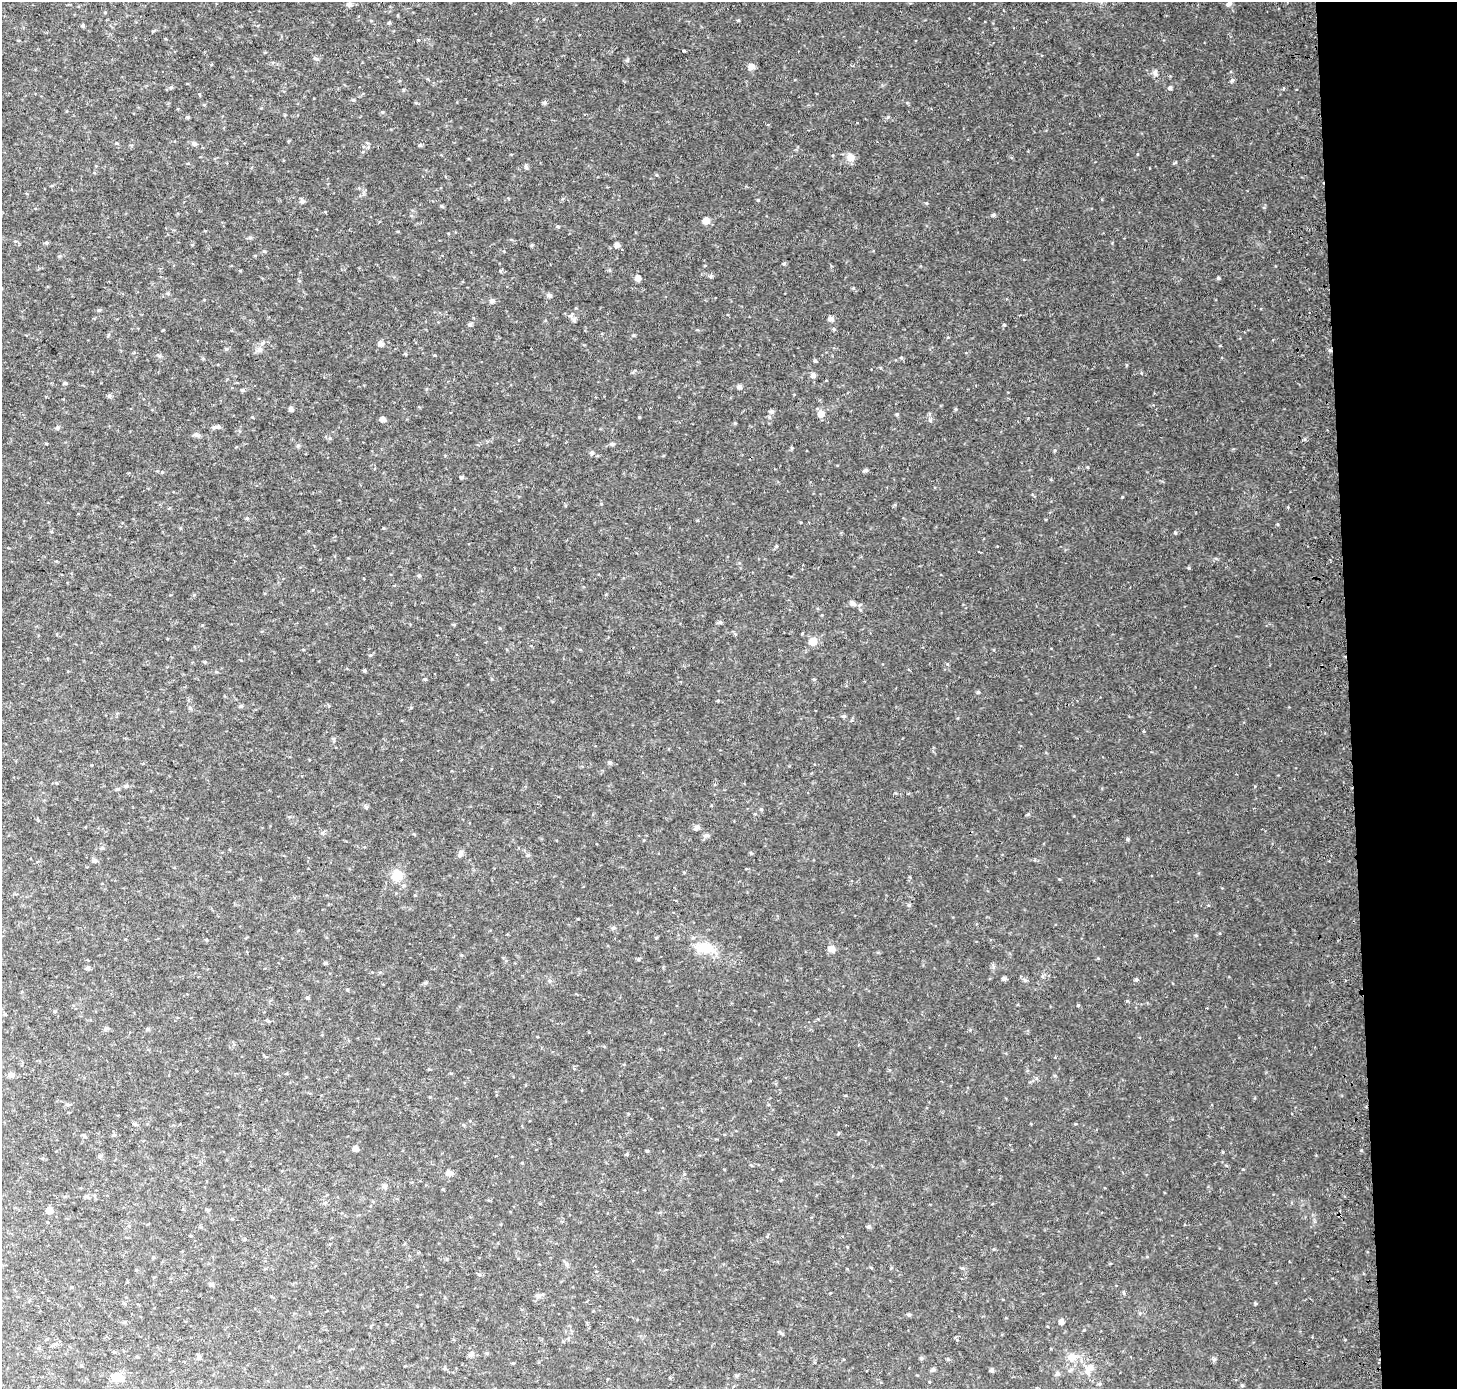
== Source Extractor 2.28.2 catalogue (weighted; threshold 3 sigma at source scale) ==
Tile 6 of 3 x 3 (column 3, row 2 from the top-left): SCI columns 2984-4438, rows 1387-2773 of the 4511 x 4167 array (HDU 1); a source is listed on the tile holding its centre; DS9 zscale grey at full resolution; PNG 1459 x 1391 px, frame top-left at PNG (2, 2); no overlay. Shown black and unused: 7% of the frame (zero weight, under 2 of 3 exposures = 2% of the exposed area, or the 3 px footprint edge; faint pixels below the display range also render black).
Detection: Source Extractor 2.28.2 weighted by HDU 2 'WHT'; one run over the whole footprint, this tile lists its part. Background 0.0409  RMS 0.011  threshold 0.0487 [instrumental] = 3 sigma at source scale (4.5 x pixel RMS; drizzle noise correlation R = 1.50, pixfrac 1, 0.0396/0.0396 arcsec/px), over >= 5 px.
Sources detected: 163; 1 cosmic-ray / hot-pixel residue — not listed; the other 162 listed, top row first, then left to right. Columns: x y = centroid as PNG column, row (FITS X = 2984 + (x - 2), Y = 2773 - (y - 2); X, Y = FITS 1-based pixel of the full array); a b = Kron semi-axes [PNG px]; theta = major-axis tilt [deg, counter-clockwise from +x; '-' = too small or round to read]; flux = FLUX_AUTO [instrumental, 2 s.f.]
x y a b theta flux
1229 3 7 6 - 3.3
349 4 6 5 - 4.6
105 12 5 3 - 0.81
738 20 4 3 - 1.1
389 23 4 4 - 1.4
83 26 4 4 - 1.8
684 51 4 3 - 2.6
751 67 8 7 - 5.1
1155 72 11 6 83 3.1
1232 80 5 4 - 2.2
171 87 5 5 - 1.6
1170 88 5 4 - 2.3
353 100 5 4 - 1.2
544 103 5 5 - 2.3
382 112 5 3 - 1
188 117 5 4 - 1.4
116 143 5 4 - 1.1
194 143 6 5 - 3.5
420 145 4 4 - 1.6
368 147 6 4 46 1.6
850 157 11 10 - 7.4
1175 163 6 3 20 1.1
526 167 7 4 -74 2.1
758 200 4 4 - 1.1
302 201 7 5 4 2.8
993 215 5 4 - 1.9
706 221 5 5 - 10
558 227 4 4 - 1.2
250 238 6 4 0 1.6
46 243 6 4 -22 1.5
617 245 6 5 - 4.5
264 251 5 3 - 1.2
784 263 5 4 - 1.7
609 270 6 4 -90 1.2
711 276 5 5 - 2.3
638 278 5 5 - 7
1218 278 4 4 - 1.7
853 288 4 4 - 1.1
168 293 5 3 - 1.2
549 295 5 5 - 3.4
492 301 7 6 - 3
99 310 5 4 - 1.3
831 318 6 5 - 4
574 320 6 5 - 2.5
470 324 5 5 - 2.3
1004 325 4 4 - 1.3
834 329 5 4 - 1.4
633 335 5 4 - 1.1
381 344 6 5 - 5.2
226 349 5 5 - 1.5
259 349 7 6 - 3.6
1330 350 4 4 - 2
435 355 4 3 - 0.87
901 357 5 4 - 1.2
815 361 4 4 - 1.9
813 375 6 5 - 4.1
65 383 5 4 - 1.7
740 387 5 5 - 3.9
243 390 6 4 -26 1.6
109 396 6 4 19 1.7
291 409 5 4 - 3.5
956 409 4 4 - 1.2
771 411 6 5 - 2.5
821 414 6 6 - 9.7
897 414 5 4 - 1.3
639 417 3 3 - 0.98
383 419 5 5 - 4.8
218 427 8 6 8 3.2
195 435 9 4 -8 2.4
1305 439 6 3 71 1.3
46 444 4 3 - 0.88
612 444 6 4 -8 2.4
298 446 6 4 -18 1.4
1055 450 5 3 - 1.1
592 453 6 5 - 2.1
1088 467 4 3 - 0.89
866 470 5 4 - 2.4
461 477 4 4 - 2.2
247 518 5 4 - 1.5
1175 533 5 4 - 1.2
776 546 5 4 - 1.5
419 575 6 3 1 1.3
853 603 6 5 - 4.5
720 622 5 5 - 2.2
500 628 4 3 - 0.92
813 641 6 5 - 18
205 662 5 4 - 1.2
947 664 5 3 - 1
364 671 5 3 - 1.3
814 679 5 3 - 0.87
978 692 5 4 - 1.2
718 700 4 3 - 0.97
241 706 5 4 - 1.9
844 716 5 4 - 1.9
1143 731 4 3 - 0.94
609 762 5 5 - 1.7
127 786 6 5 - 2
117 789 6 4 19 1.5
366 807 5 5 - 1.8
761 809 5 4 - 1.4
696 827 6 5 - 4.3
707 835 7 5 0 2.7
1127 839 5 4 - 1.4
102 848 6 5 - 1.7
751 853 4 4 - 1.1
460 854 11 5 80 3.1
528 855 6 5 - 1.8
95 861 7 5 0 2.1
397 875 12 11 - 18
909 905 5 4 - 1.6
614 928 6 5 - 2
704 948 27 13 -3 23
831 949 9 8 - 5.2
325 963 4 4 - 1.5
88 968 6 5 - 2.1
1042 976 6 4 90 1.8
1004 979 5 4 - 2.7
1136 979 5 5 - 1.7
1025 980 6 5 - 2.1
550 981 6 5 - 1.9
426 983 6 4 1 1.5
347 989 5 3 - 1.1
307 997 5 4 - 1.5
5 1014 5 3 - 0.98
106 1029 8 5 21 1.9
148 1029 6 5 - 1.4
429 1069 5 3 - 0.84
11 1075 8 7 - 4.5
67 1105 6 4 0 1.5
114 1135 6 4 -1 1.4
85 1137 6 4 -20 1.4
355 1149 5 5 - 5.8
1222 1152 4 3 - 0.86
627 1154 4 4 - 1.3
100 1156 7 5 67 1.9
449 1173 7 7 - 5.2
384 1186 7 5 -19 2.4
87 1196 6 5 - 1.9
49 1210 5 5 - 11
868 1227 5 5 - 1.8
567 1264 7 5 -47 2.5
871 1267 5 3 - 0.95
211 1284 6 5 - 1.9
538 1295 6 6 - 3.1
909 1315 5 4 - 1.8
1061 1322 5 5 - 4.8
47 1339 4 4 - 1.2
39 1348 6 4 -41 1.5
487 1353 5 4 - 1.2
471 1355 7 6 - 2.8
1072 1357 13 10 16 9.5
198 1358 5 5 - 1.8
921 1358 5 4 - 2
948 1359 5 4 - 1.5
444 1368 5 3 - 1.2
933 1369 5 4 - 2.5
1089 1369 16 9 49 10
992 1370 4 4 - 2.7
1057 1374 6 6 - 2.9
117 1377 6 5 - 47
1100 1384 6 4 19 1.6
1242 1385 4 4 - 1.3
Overlapping masked pixels (flux is a lower limit): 1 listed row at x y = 1330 350
Isophote crosses this tile's border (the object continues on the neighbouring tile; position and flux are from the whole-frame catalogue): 2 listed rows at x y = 1229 3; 1089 1369
Unlisted compact peaks at least as high as the median listed source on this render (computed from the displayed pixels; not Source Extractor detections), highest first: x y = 1189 568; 930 420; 1078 1005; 1361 1150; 1122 497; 1028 814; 888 117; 735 423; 926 203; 627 60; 425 679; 162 472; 1059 879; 993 967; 441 206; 1127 1001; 1255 1304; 1288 507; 1141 373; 1196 935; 792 448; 1137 154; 532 245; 657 175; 1112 243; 1243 1169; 418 40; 994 1249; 317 59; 403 90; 163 330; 1214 1359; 962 1268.